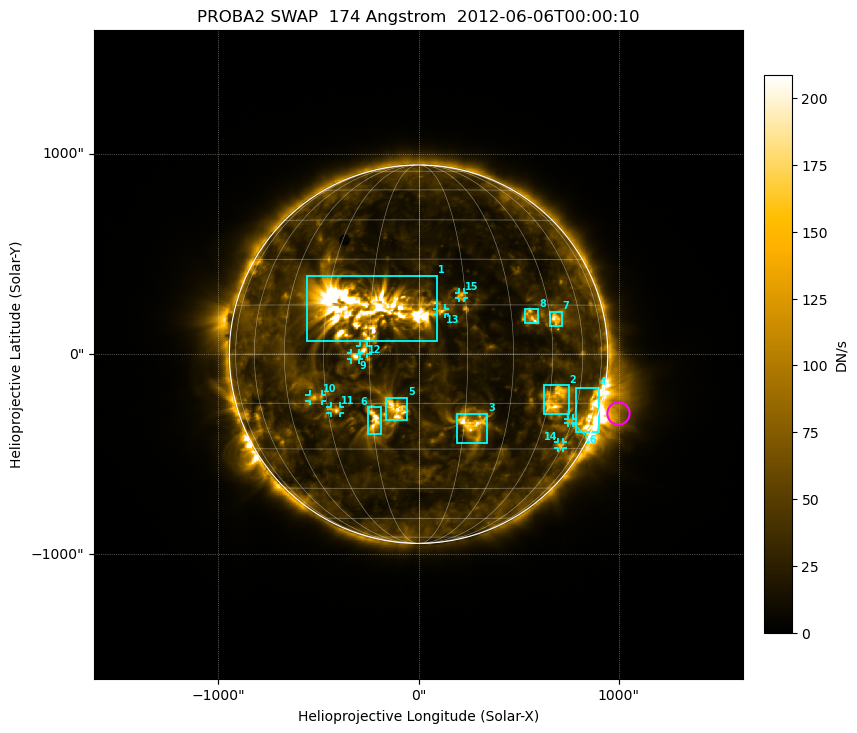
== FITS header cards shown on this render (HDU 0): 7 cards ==
TELESCOP= 'PROBA2  '           / satellite name
INSTRUME= 'SWAP    '           / instrument name
WAVELNTH=                  174 / [Angstrom] bandpass peak response
DATE-OBS= '2012-06-06T00:00:10.312' / UTC time of observation
CTYPE1  = 'HPLN-TAN'           / WCS axis X
CTYPE2  = 'HPLT-TAN'           / WCS axis Y
BUNIT   = 'DN/s    '           / unit of physical value

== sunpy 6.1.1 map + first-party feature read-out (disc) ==
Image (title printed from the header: PROBA2 SWAP  174 Angstrom  2012-06-06T00:00:10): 1024 x 1024 px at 3.16 arcsec/px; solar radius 945 arcsec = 299 px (full disc in frame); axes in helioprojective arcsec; data unit DN/s (BUNIT, on the colour bar)
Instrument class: DISC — disc imager (sunpy class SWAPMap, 174 A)
Bright regions (active regions / flare kernels): reference = the median radial profile (limb darkening/brightening removed); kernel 9 px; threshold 5 sigma = 67.6 DN/s over a disc level ~27.5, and >= 1.15x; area >= 9 px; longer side >= 7 px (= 22 arcsec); searched inside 0.97 R_sun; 16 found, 16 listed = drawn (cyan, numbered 1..; 8 of them under ~43 arcsec drawn as corner ticks so the feature stays visible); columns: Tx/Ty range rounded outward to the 10 arcsec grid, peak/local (2 s.f.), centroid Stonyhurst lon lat
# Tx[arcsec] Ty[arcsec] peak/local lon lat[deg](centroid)
1 -560..100 60..400 14 -18 +14
2 620..750 -300..-150 6.8 +48 -14
3 190..350 -450..-290 7.3 +18 -22
4 780..910 -390..-160 4.4 +70 -18
5 -170..-50 -330..-210 4.3 -7 -17
6 -260..-180 -400..-260 5.8 -14 -21
7 650..720 140..220 7.2 +48 +11
8 530..600 150..230 5.8 +37 +11
9 -340..-290 -30..10 4.4 -19 -1
10 -550..-480 -240..-200 4.6 -34 -13
11 -440..-390 -300..-260 5.9 -27 -17
12 -290..-250 0..40 3.4 -17 +1
13 90..130 200..230 3.6 +7 +13
14 690..720 -470..-440 3.5 +59 -29
15 200..230 280..310 3.4 +14 +18
16 740..770 -350..-320 3.4 +59 -21
Off-limb structures (1.02-1.3 R_sun): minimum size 162 px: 3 found; the strongest spans PA ~230..280 deg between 1.02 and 1.3 R_sun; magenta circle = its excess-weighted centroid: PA ~255 deg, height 1.1 R_sun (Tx ~1000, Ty ~-290 arcsec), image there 6.4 x the reference